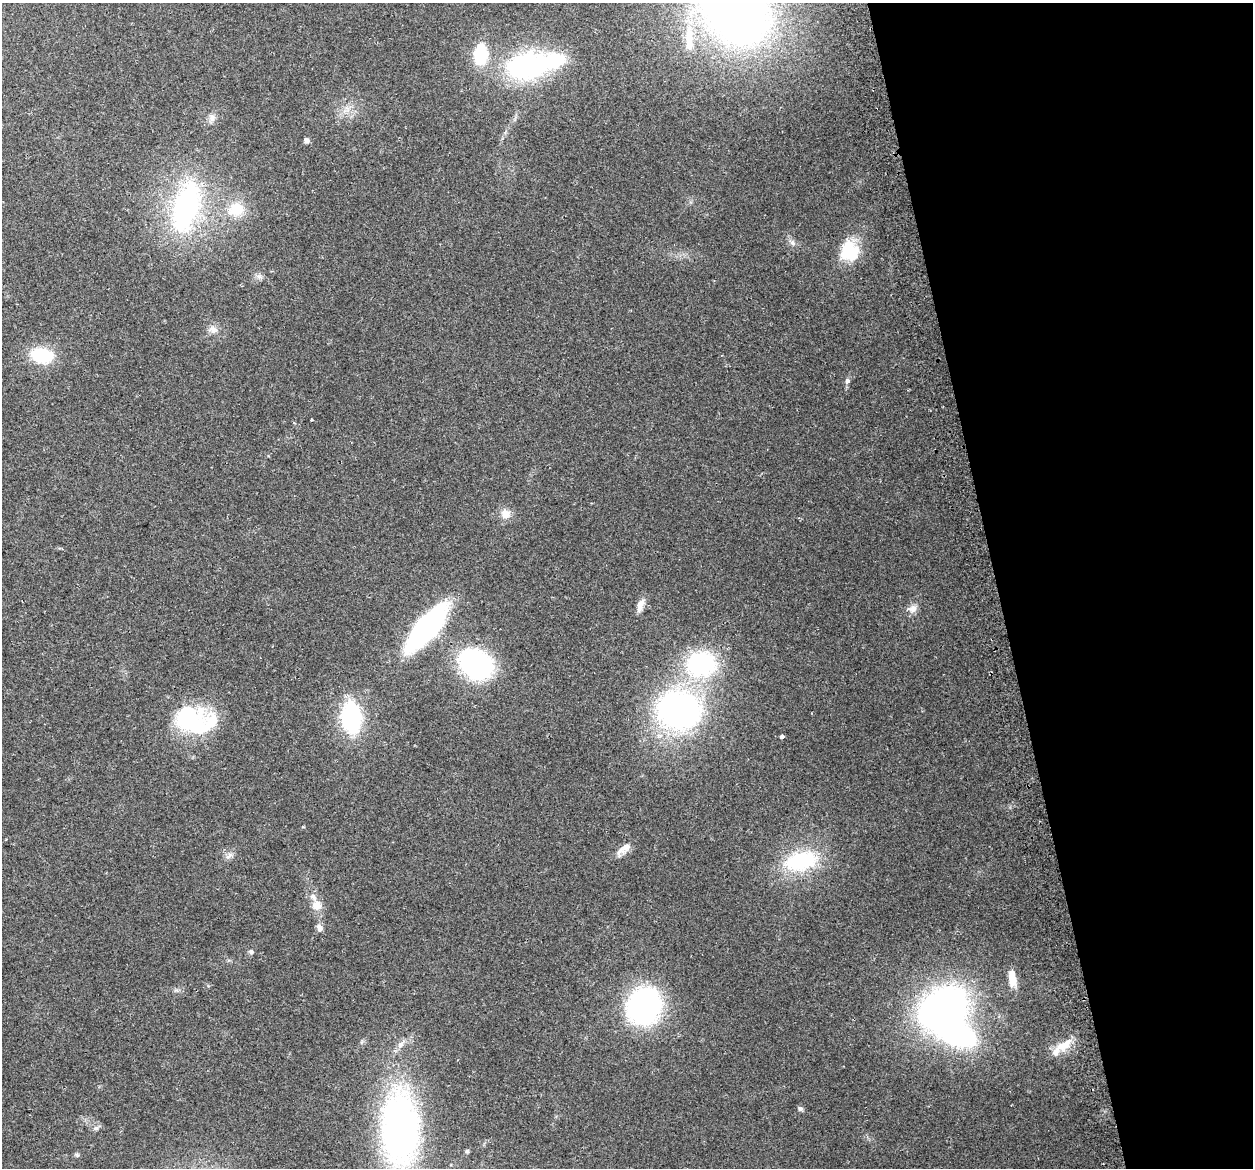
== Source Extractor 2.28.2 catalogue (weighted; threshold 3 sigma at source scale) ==
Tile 12 of 4 x 4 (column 4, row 3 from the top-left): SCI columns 3784-5034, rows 1258-2423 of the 5066 x 4797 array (HDU 1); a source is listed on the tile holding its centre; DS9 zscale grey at full resolution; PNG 1255 x 1170 px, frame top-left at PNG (2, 3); no overlay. Shown black and unused: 20% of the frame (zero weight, under 2 of 3 exposures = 2% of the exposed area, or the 3 px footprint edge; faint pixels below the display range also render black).
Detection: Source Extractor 2.28.2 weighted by HDU 2 'WHT'; one run over the whole footprint, this tile lists its part. Background 0.118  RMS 0.011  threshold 0.0497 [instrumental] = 3 sigma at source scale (4.5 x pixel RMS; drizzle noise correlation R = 1.50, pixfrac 1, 0.0396/0.0396 arcsec/px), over >= 5 px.
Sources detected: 47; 2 inside a brighter object's white glare — not listed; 4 inside a brighter listed object's ellipse — not listed separately; the other 41 listed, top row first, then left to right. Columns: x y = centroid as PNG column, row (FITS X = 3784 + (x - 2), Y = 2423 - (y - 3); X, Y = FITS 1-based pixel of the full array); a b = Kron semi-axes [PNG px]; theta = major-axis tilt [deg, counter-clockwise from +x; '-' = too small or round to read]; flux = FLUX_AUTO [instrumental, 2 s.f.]
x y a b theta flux
735 11 60 47 -44 940
689 38 44 11 -89 36
480 55 20 12 85 51
528 66 40 27 12 180
212 118 11 8 83 5.2
306 140 5 5 - 4.5
186 206 48 24 75 210
236 209 22 18 15 26
792 242 7 4 -19 2.5
850 252 23 19 41 43
259 276 7 6 - 3.3
213 329 12 10 -41 6.8
42 355 15 10 -10 76
847 381 8 6 63 3.1
311 420 3 3 - 2.7
506 514 14 12 79 9.1
640 605 19 7 71 8.1
913 608 12 10 50 6.8
427 628 44 17 50 210
476 664 28 22 -25 240
701 664 37 31 11 120
679 710 44 38 -13 300
351 717 26 16 -85 120
193 722 45 29 -34 99
782 737 4 3 - 17
624 848 22 10 33 9.1
229 856 9 4 37 3.2
801 861 39 21 12 77
317 905 11 10 - 10
320 927 10 7 -62 4.6
251 952 7 6 - 2.3
1012 978 21 9 -80 15
644 1006 32 29 78 210
943 1008 40 29 36 450
401 1044 9 8 - 4.9
1064 1045 24 12 32 19
800 1109 6 6 - 2.7
96 1128 7 6 - 2.8
400 1129 83 41 -88 370
467 1151 6 5 - 1.8
77 1155 6 5 - 1.7
Isophote crosses this tile's border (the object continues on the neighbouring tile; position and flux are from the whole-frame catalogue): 3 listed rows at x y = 735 11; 689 38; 400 1129
Unlisted compact peaks at least as high as the median listed source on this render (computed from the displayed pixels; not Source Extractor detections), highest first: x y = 303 827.